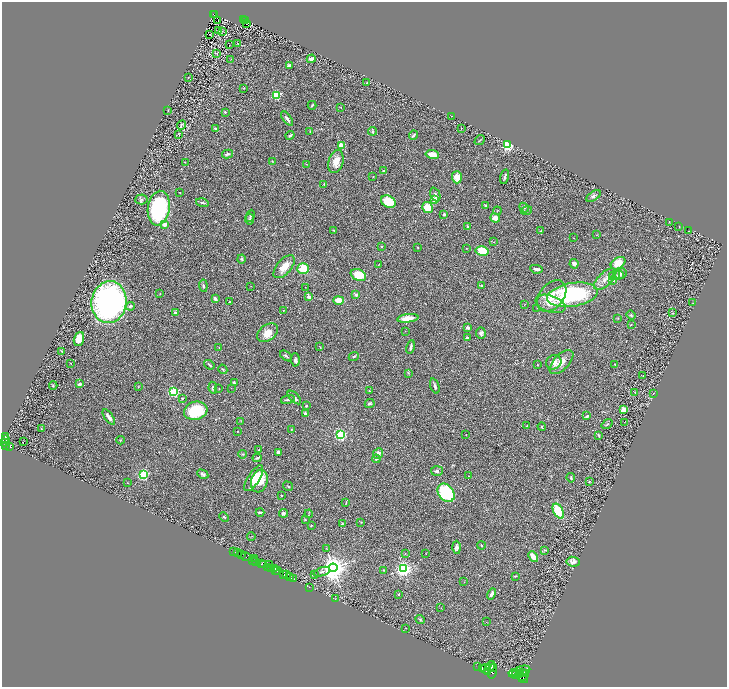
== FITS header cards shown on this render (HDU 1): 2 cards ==
NAXIS1  =                 1450
NAXIS2  =                 1369

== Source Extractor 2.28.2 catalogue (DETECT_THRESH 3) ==
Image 1450 x 1369 px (HDU 1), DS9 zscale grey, zoomed out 1/2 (1 PNG px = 2 x 2 image px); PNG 729 x 689 px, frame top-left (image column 2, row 1369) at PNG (2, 2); each listed source drawn as its Kron ellipse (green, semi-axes under 4 px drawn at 4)
Background 0.396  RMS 0.028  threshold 0.0845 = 3 sigma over >= 5 px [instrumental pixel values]
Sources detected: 305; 41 cannot appear on this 1/2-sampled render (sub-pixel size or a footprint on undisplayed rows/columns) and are neither listed nor drawn; the other 264 listed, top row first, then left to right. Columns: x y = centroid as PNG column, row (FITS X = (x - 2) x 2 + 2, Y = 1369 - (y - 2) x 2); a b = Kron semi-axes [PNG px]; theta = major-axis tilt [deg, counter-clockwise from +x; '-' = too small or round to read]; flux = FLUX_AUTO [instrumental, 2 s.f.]
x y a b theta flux
213 14 2 1 - 24
215 15 3 1 - 10
243 20 3 2 - 32
245 20 3 1 - 2.6
218 21 2 1 - 8.5
247 23 2 1 - 1.2
218 31 2 1 - 47
222 31 3 2 - 1.7
210 34 3 2 - 1.9
238 44 3 2 - 2.9
229 45 2 1 - 1.6
217 54 4 1 - 1.5
231 59 2 2 - 1.9
311 59 4 3 - 25
289 65 4 3 - 12
188 77 2 1 - 2
367 83 3 2 - 5
244 88 3 2 - 2.9
276 95 3 3 - 510
312 105 4 3 - 7.2
341 107 2 2 - 2
168 110 4 2 - 2.6
225 112 4 3 - 5.1
452 116 2 1 - 1.5
287 119 8 3 -54 22
181 125 5 2 - 4.3
216 128 4 2 - 9.7
461 128 2 1 - 1.4
310 131 3 2 - 4
372 131 4 3 - 9.9
179 135 3 1 - 2.4
290 135 4 2 - 8.7
413 135 5 2 - 10
480 140 6 2 41 5.2
341 145 2 2 - 170
507 145 3 3 - 1000
227 154 5 2 - 11
432 154 7 4 -8 61
272 161 3 3 - 3.4
185 162 2 1 - 1.6
336 162 12 7 74 55
306 164 2 1 - 1.7
383 170 2 2 - 5.7
373 176 2 2 - 2
457 177 6 5 - 52
504 177 7 2 75 10
324 184 3 2 - 3.1
180 193 2 2 - 2.1
435 194 7 4 -67 19
593 196 8 4 33 17
141 199 6 5 - 14
434 200 2 2 - 150
388 202 8 6 -29 120
202 203 6 3 -14 9.1
486 206 4 3 - 4.8
427 207 5 5 - 110
524 207 5 4 - 11
159 208 17 11 81 630
526 210 6 3 17 7.3
497 211 4 2 - 3.5
444 214 3 3 - 9.6
250 216 6 3 65 6.1
495 218 5 4 - 39
249 219 5 4 - 9.2
669 222 2 2 - 1.8
165 224 2 2 - 83
467 226 4 3 - 6.6
679 227 2 1 - 1.7
334 230 3 2 - 2.4
541 231 4 2 - 4.5
688 231 2 1 - 2.4
597 235 2 2 - 1.6
573 238 2 1 - 1.6
494 242 2 2 - 1.8
381 246 2 2 - 8.3
417 247 3 2 - 2.8
466 248 2 1 - 1.9
482 251 6 5 - 130
242 259 4 3 - 5.6
618 263 8 5 33 81
574 264 5 4 - 22
378 265 3 3 - 3.4
284 267 14 7 49 59
303 269 6 5 - 110
536 269 6 3 -10 16
621 274 6 5 - 16
358 275 8 5 -26 120
614 275 6 4 32 14
618 275 6 4 16 16
605 279 14 6 45 41
613 280 4 3 - 7.8
481 285 3 2 - 4.4
203 286 6 3 -84 8.7
251 286 2 2 - 1.5
305 287 2 1 - 1.5
160 293 3 2 - 2.8
356 295 4 4 - 12
572 295 26 11 9 730
552 296 18 12 50 97
309 297 4 3 - 20
215 299 4 3 - 14
338 300 5 4 - 68
109 302 21 17 81 2000
230 302 2 2 - 4.4
693 303 2 1 - 1.2
524 304 2 2 - 2.5
551 304 15 8 -18 61
130 306 4 3 - 14
537 308 2 1 - 1.4
283 310 2 2 - 3.7
175 312 3 3 - 12
673 313 4 2 - 3.6
631 315 5 4 - 6.9
408 318 10 4 8 72
618 318 3 2 - 2.6
631 324 2 2 - 2.3
468 328 2 2 - 46
405 331 2 2 - 1.9
267 333 11 8 37 55
481 333 5 5 - 18
467 338 3 3 - 12
79 339 7 5 70 85
320 347 4 2 - 3.3
411 347 7 3 79 14
219 348 2 1 - 1.4
62 352 4 2 - 3.6
286 356 7 2 -36 10
354 356 5 3 - 7.7
295 360 6 4 -88 11
554 362 8 7 - 37
561 362 15 7 46 44
71 363 2 2 - 5.7
615 364 2 1 - 3.2
209 365 5 2 - 8.5
538 365 2 2 - 4
223 369 5 3 - 6.2
408 373 4 2 - 3.6
643 376 2 2 - 1.6
234 383 4 2 - 8.6
80 384 3 2 - 20
53 385 4 3 - 5.9
435 386 8 2 -70 14
138 387 3 2 - 2.6
213 388 6 4 -80 9.7
231 388 2 1 - 1.5
219 389 2 1 - 2.5
174 391 3 3 - 750
369 391 4 2 - 3.6
635 393 3 2 - 1.9
653 393 3 2 - 1.6
294 397 8 3 -46 18
182 398 3 2 - 6.1
288 400 7 2 14 11
370 403 5 3 - 7.1
306 406 2 2 - 13
623 410 3 2 - 220
196 411 12 9 15 210
305 413 4 3 - 8.4
587 416 4 2 - 11
109 417 9 3 -54 28
241 421 3 2 - 2.2
624 422 2 1 - 1.9
607 424 6 3 35 6.4
527 426 4 2 - 4.3
542 427 4 2 - 5.2
41 429 3 2 - 2.7
291 429 3 2 - 2.2
237 431 2 2 - 2.7
340 435 3 3 - 940
466 435 2 1 - 1.5
599 435 4 2 - 7.3
5 437 2 2 - 47
6 439 4 2 - 330
120 440 4 2 - 3.2
3 442 3 2 - 640
23 442 2 1 - 52
6 445 2 1 - 39
9 446 3 2 - 140
259 450 4 2 - 4.3
278 452 3 3 - 12
378 453 5 4 - 27
242 454 4 3 - 5.8
257 458 4 3 - 9.7
376 459 4 3 - 12
437 471 6 4 6 14
203 474 6 4 -29 15
144 475 3 3 - 860
468 476 2 2 - 2
254 478 15 6 58 66
571 478 5 2 - 7.7
259 481 11 8 73 140
589 481 2 2 - 10
127 483 2 1 - 1.4
288 486 5 2 - 4.1
446 493 10 7 -53 380
281 495 2 2 - 2.4
346 503 3 2 - 2.9
558 511 8 4 -61 200
260 512 4 2 - 9.8
283 513 4 4 - 12
309 514 4 2 - 3.5
224 517 5 3 - 5.5
305 520 3 2 - 4.2
361 522 3 3 - 2.8
342 523 3 3 - 4
311 525 3 2 - 3.9
251 536 4 2 - 2.7
481 545 4 3 - 5.5
457 547 6 4 -89 19
326 548 3 2 - 3.3
544 550 3 2 - 3.7
234 551 3 1 - 38
238 553 2 1 - 82
405 554 3 2 - 2.6
426 554 2 1 - 1.4
242 555 3 2 - 420
246 557 5 2 - 49
533 557 6 3 -50 56
254 558 2 1 - 200
252 560 3 1 - 7.6
255 561 2 2 - 280
573 562 7 5 -9 24
262 564 4 2 - 130
264 564 3 2 - 210
269 564 3 2 - 410
267 567 2 1 - 150
271 568 3 2 - 150
275 568 3 2 - 370
333 568 4 4 - 8000
403 569 3 3 - 2300
276 570 3 1 - 170
278 570 3 2 - 370
383 570 2 2 - 2.3
322 572 8 3 19 14
284 574 2 2 - 280
314 574 3 2 - 2.9
287 575 2 1 - 390
515 576 4 2 - 3.8
289 577 4 2 - 660
293 579 3 2 - 64
464 582 2 1 - 1.4
309 587 2 1 - 23
399 594 3 3 - 4.2
492 594 6 3 60 20
335 599 4 1 - 1.9
441 608 2 2 - 1.9
420 619 5 3 - 6.6
486 622 3 2 - 1.5
406 628 2 2 - 1.8
490 666 5 2 - 2300
478 667 2 1 - 150
493 667 4 2 - 1800
483 668 3 2 - 1900
486 669 5 4 - 4300
488 671 3 2 - 1300
493 671 7 3 74 2600
521 671 9 5 17 1700
523 672 2 2 - 490
515 673 2 2 - 1000
519 673 4 2 - 970
513 674 5 2 - 1300
516 675 4 3 - 2000
523 675 6 4 48 1200
523 678 6 2 -22 690
At the frame edge (FLAGS 8, measured only in part): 1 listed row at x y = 3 442
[41 sub-pixel or undisplayed-footprint detections neither listed nor drawn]